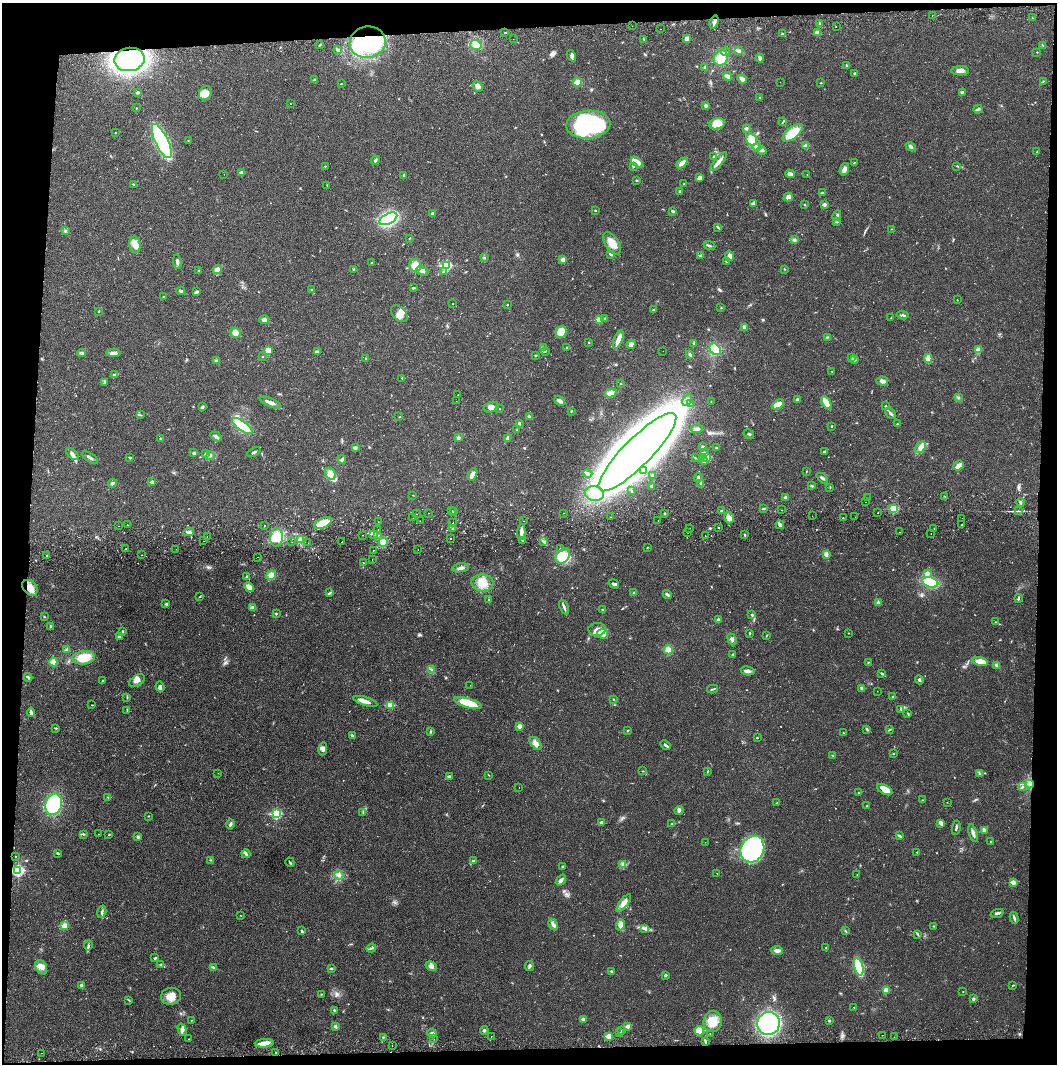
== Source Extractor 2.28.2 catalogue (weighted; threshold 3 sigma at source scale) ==
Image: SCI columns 4-4221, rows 56-4301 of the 4228 x 4359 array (HDU 1 of 3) = the unmasked area's bounding box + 8 px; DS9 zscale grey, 4 x 4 block average (1 PNG px = mean of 4 x 4 image px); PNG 1059 x 1066 px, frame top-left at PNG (2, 3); each listed source drawn as its Kron ellipse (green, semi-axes under 4 px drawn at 4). Shown black and unused: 8% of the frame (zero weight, under 2 of 3 exposures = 3% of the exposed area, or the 3 px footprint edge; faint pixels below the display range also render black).
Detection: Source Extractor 2.28.2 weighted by HDU 2 'WHT'. Background 0.0214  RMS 0.0035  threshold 0.0156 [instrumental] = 3 sigma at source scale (4.5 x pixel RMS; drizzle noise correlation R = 1.50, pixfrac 1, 0.05/0.05 arcsec/px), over >= 5 px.
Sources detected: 671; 2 too faint to see at this stretch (4 x 4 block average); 4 inside a brighter object's white glare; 13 cosmic-ray / hot-pixel residue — neither listed nor drawn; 6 coinciding with a brighter row at this scale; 24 inside a brighter listed object's ellipse — not listed separately; of the other 622, all 500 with FLUX_AUTO >= 0.715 (the completeness limit of this list) listed and drawn (122 fainter detections not listed), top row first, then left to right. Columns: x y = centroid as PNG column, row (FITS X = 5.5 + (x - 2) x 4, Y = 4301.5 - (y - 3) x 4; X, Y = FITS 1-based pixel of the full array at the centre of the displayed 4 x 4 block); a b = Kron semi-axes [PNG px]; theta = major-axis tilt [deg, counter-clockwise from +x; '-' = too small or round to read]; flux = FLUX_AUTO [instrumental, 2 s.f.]
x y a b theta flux
932 15 2 2 - 1.5
1032 18 2 2 - 1.1
714 22 7 2 72 6.2
820 23 3 2 - 2.4
632 26 2 2 - 0.78
836 27 2 2 - 3.9
660 29 2 2 - 1.9
505 32 2 2 - 1.1
817 33 4 3 - 9.6
782 34 2 2 - 1.5
687 38 3 3 - 8.1
513 39 2 2 - 2.4
644 40 4 2 - 1.3
368 42 18 16 9 210
320 45 4 2 - 1.5
476 45 5 5 - 16
1042 45 2 2 - 1
338 50 4 3 - 3.6
738 51 3 3 - 3.2
726 52 4 3 - 3.8
1037 52 2 2 - 1.6
571 56 6 3 -61 5
721 58 8 7 - 36
760 58 4 3 - 5.8
130 59 15 11 10 620
847 66 3 2 - 2
705 67 3 2 - 1.9
960 71 9 4 0 11
855 73 2 2 - 7.1
728 76 4 2 - 12
742 79 5 3 - 9.8
314 80 3 2 - 2.6
1043 81 2 2 - 1
578 82 4 4 - 15
780 82 2 2 - 2.9
821 83 3 2 - 1.1
341 84 2 2 - 0.96
478 86 6 4 -44 7.9
138 92 4 2 - 3.2
962 92 4 2 - 2.5
205 93 7 6 - 20
760 97 2 2 - 0.97
291 104 2 2 - 0.9
706 105 3 3 - 5
136 108 2 2 - 0.86
978 109 5 2 - 3.6
783 122 4 2 - 1.8
717 124 8 5 15 35
588 125 22 14 4 280
746 128 2 2 - 5
115 132 2 2 - 0.73
793 133 12 5 38 51
751 139 6 5 - 30
162 141 19 6 -65 380
188 141 2 2 - 0.75
806 146 2 2 - 32
757 147 4 3 - 7
911 147 5 3 - 4.9
762 151 5 3 - 3.7
1037 152 2 2 - 0.85
714 157 4 2 - 2.6
375 160 4 2 - 3.9
637 162 7 3 -35 35
719 162 12 3 50 11
682 163 6 3 42 15
854 163 2 2 - 1.1
325 166 2 2 - 1.3
633 166 3 2 - 1.9
957 166 3 2 - 1.4
844 169 6 3 70 9.4
242 172 2 2 - 21
224 174 2 2 - 2.4
790 174 5 3 - 9.4
807 174 2 2 - 0.79
403 175 3 2 - 2.4
700 178 4 3 - 9.8
637 180 3 2 - 2
133 184 4 2 - 2.4
683 184 2 2 - 1.2
327 185 2 2 - 0.88
679 191 3 2 - 2.3
823 193 4 2 - 3.7
788 197 5 4 - 8.4
753 203 4 2 - 9
805 205 2 2 - 1.2
824 205 3 3 - 4.2
595 210 2 2 - 1.7
673 211 3 2 - 4.6
432 214 4 3 - 3.3
837 216 5 2 - 3.4
388 219 10 5 27 280
837 222 2 2 - 1.3
718 227 4 2 - 2.5
891 229 2 2 - 0.73
65 231 3 3 - 2.7
409 238 3 2 - 1
794 240 3 3 - 3.4
612 243 13 6 -56 25
135 245 8 5 -79 21
709 246 6 2 -20 3.2
611 254 4 2 - 2.5
701 255 4 3 - 3.1
730 256 5 2 - 10
485 258 3 2 - 1.1
563 260 3 3 - 7.8
177 262 7 2 -81 5.7
726 262 2 2 - 1.1
372 263 3 2 - 2.3
415 265 6 6 - 23
446 266 3 2 - 220
354 269 2 2 - 1.8
785 269 2 2 - 1
199 270 2 2 - 0.91
217 270 4 3 - 15
422 271 6 3 -24 8.7
444 272 3 2 - 2.3
413 288 3 2 - 2.2
312 289 3 2 - 1.3
181 291 4 3 - 3.6
196 292 4 2 - 3.9
163 297 2 2 - 0.82
957 300 2 2 - 0.93
453 304 2 2 - 1.2
507 305 2 2 - 1.2
721 308 2 2 - 0.81
654 310 3 2 - 2.6
99 311 3 2 - 1.3
399 314 10 6 -45 15
902 315 6 2 -8 3.3
891 318 2 2 - 0.9
605 319 3 2 - 4.5
264 320 5 4 - 6.5
599 320 2 2 - 51
744 327 3 3 - 6.2
561 332 6 5 - 33
235 333 5 5 - 16
827 337 2 2 - 1.2
618 340 10 3 69 20
589 343 2 2 - 1.3
694 343 2 2 - 1.4
631 344 5 4 - 8.5
543 347 4 2 - 2.4
567 348 3 2 - 2.3
715 349 6 5 - 38
978 349 4 3 - 6.2
268 351 4 3 - 21
545 351 2 2 - 2.7
663 351 2 2 - 1.1
317 352 2 2 - 12
82 353 4 3 - 5.6
113 353 7 4 -1 6.6
690 354 4 2 - 5.1
536 355 3 2 - 1.4
262 357 2 2 - 1.7
851 357 2 2 - 2.2
928 358 4 3 - 14
366 359 2 2 - 1.9
854 359 4 3 - 4.6
216 361 4 2 - 2.6
832 371 2 2 - 0.71
114 374 4 2 - 1.8
402 378 2 2 - 1.4
882 381 6 4 -5 7.5
104 382 3 2 - 2.2
621 383 2 2 - 0.9
610 393 6 4 9 13
458 395 2 2 - 3.5
958 397 2 2 - 0.94
797 399 4 2 - 2.1
687 400 6 4 60 8.7
456 401 2 2 - 2.5
560 401 6 3 -42 7.2
711 401 2 2 - 0.81
826 402 7 3 -59 32
270 403 11 3 -22 11
691 404 2 2 - 1.7
778 404 6 4 28 28
886 406 2 2 - 1.3
202 407 3 2 - 3.8
491 407 7 5 19 10
500 409 2 2 - 0.78
571 411 3 2 - 1.6
891 413 6 2 -48 4.3
140 415 2 2 - 1.2
399 417 3 2 - 1.2
529 417 3 3 - 5.5
519 423 3 2 - 2.4
897 424 2 2 - 1.8
242 426 12 4 -36 61
832 426 2 2 - 1.2
697 429 6 3 3 6
517 430 2 2 - 0.84
749 434 5 2 - 2.7
216 436 6 3 -28 4.3
458 438 3 3 - 4.2
508 438 4 3 - 4.3
160 439 2 2 - 1.8
703 447 2 2 - 3.3
716 447 2 2 - 1.1
921 447 6 4 50 9.6
355 448 3 2 - 5.2
254 452 7 2 26 3.6
637 452 53 14 45 3700
704 452 3 2 - 3.5
824 452 3 2 - 2.4
194 453 3 3 - 3.4
72 454 7 3 -44 7.5
205 454 2 2 - 1.1
210 455 3 3 - 3.1
130 457 4 2 - 2.3
707 457 4 3 - 24
90 458 9 2 -33 5.4
695 458 2 2 - 1
342 459 4 2 - 4.6
705 461 3 3 - 3.7
958 466 6 3 39 12
643 471 2 2 - 1.3
806 472 2 2 - 0.73
330 474 6 4 -60 20
472 474 6 3 61 14
588 474 5 2 - 5
652 475 2 2 - 9
698 478 5 2 - 3.5
822 478 6 2 -42 4.1
152 482 2 2 - 12
113 483 4 3 - 3.6
701 484 2 2 - 1.6
651 486 3 3 - 3.1
812 486 3 2 - 2.7
830 487 3 2 - 1.4
632 491 2 2 - 1.2
594 494 10 7 -7 24
413 495 2 2 - 0.8
945 496 2 2 - 1.2
786 497 3 2 - 7.8
867 497 2 2 - 1.4
865 502 2 2 - 0.84
1020 502 4 2 - 2.8
764 508 3 2 - 2.1
894 509 2 2 - 99
452 510 2 2 - 3
782 510 2 2 - 2.5
722 511 3 3 - 3.2
1018 511 2 2 - 3.7
454 512 2 2 - 1.6
428 513 2 2 - 1.6
564 513 2 2 - 5.2
878 513 2 2 - 0.94
416 514 2 2 - 2.6
664 514 2 2 - 2
812 516 2 2 - 1.6
611 517 2 2 - 0.76
855 517 2 2 - 0.76
413 518 2 2 - 1.1
729 518 6 5 - 8.9
843 518 2 2 - 0.88
962 518 2 2 - 0.92
658 520 2 2 - 1.7
420 521 2 2 - 2.2
523 521 2 2 - 1.3
378 522 2 2 - 1.9
323 523 9 5 26 33
453 523 2 2 - 1
127 524 2 2 - 1.1
265 525 2 2 - 2.6
780 525 4 2 - 6.9
962 525 2 2 - 1
119 526 2 2 - 1.5
718 527 2 2 - 1.9
453 528 3 2 - 1.8
689 528 2 2 - 0.94
934 529 2 2 - 1.6
378 530 2 2 - 10
189 532 5 3 - 4.8
521 532 8 3 84 11
900 532 2 2 - 0.88
688 533 2 2 - 1.3
373 534 2 2 - 2
931 534 2 2 - 1.2
362 535 2 2 - 0.94
745 535 2 2 - 1.9
207 536 2 2 - 1
378 536 2 2 - 1.1
705 536 2 2 - 2.8
276 537 9 6 87 34
451 539 2 2 - 2.8
301 540 4 4 - 13
204 541 2 2 - 1.3
522 541 2 2 - 1.2
543 541 4 2 - 3.2
292 542 2 2 - 0.94
342 542 2 2 - 13
383 542 4 4 - 46
308 543 2 2 - 1.1
648 547 3 2 - 1.2
560 548 2 2 - 1.4
125 549 2 2 - 0.77
176 549 2 2 - 0.84
418 549 2 2 - 2.7
373 550 2 2 - 0.93
826 554 3 3 - 4.7
47 555 2 2 - 3.7
141 555 2 2 - 2.1
563 556 8 6 49 47
257 557 2 2 - 0.84
372 559 2 2 - 0.86
363 563 2 2 - 0.83
460 568 8 3 10 6.9
927 573 3 3 - 8.2
271 575 5 4 - 13
247 577 3 2 - 2.3
930 582 8 5 -14 75
482 583 11 8 -5 26
614 584 5 3 - 3.7
249 587 5 4 - 14
30 588 9 6 -48 19
330 593 4 2 - 2.8
634 593 4 3 - 3.3
667 594 5 2 - 4
200 597 2 2 - 1.9
1018 598 4 2 - 2.8
489 600 3 2 - 1.4
878 602 3 3 - 3.9
166 604 4 2 - 1.9
253 607 3 2 - 2.4
564 607 8 2 -67 5
603 609 2 2 - 1.5
276 613 2 2 - 1.3
752 615 3 2 - 2.3
44 616 3 2 - 1.1
718 620 2 2 - 4.9
995 622 2 2 - 1.1
51 626 4 2 - 3
597 629 9 6 4 14
123 632 3 2 - 1.4
750 633 3 2 - 1.8
848 633 2 2 - 0.74
603 634 5 4 - 22
767 635 2 2 - 0.91
119 636 3 2 - 2.9
732 639 6 3 -69 5.3
67 650 3 3 - 7.3
668 650 5 4 - 18
732 654 2 2 - 1.8
84 658 11 7 6 40
53 662 4 4 - 20
868 662 2 2 - 1
980 662 8 4 -12 22
997 665 4 3 - 3.6
431 669 4 2 - 2
748 671 7 4 -11 6.5
882 674 4 2 - 2.3
28 677 4 2 - 2.7
102 680 2 2 - 0.85
919 680 4 2 - 3.2
137 681 8 5 34 10
470 685 2 2 - 1.2
160 687 5 3 - 5.6
861 688 4 2 - 2.7
713 689 5 2 - 2.4
877 691 2 2 - 0.85
893 696 2 2 - 1.3
127 697 2 2 - 1.1
613 699 2 2 - 0.98
365 701 12 4 -16 13
468 703 14 5 -17 52
92 705 2 2 - 1
390 705 2 2 - 66
901 709 3 3 - 2.6
127 711 3 2 - 1.7
31 712 4 2 - 6
908 714 3 2 - 1.7
519 726 2 2 - 30
56 728 3 2 - 1.6
867 729 4 2 - 2.1
627 730 3 2 - 1.3
889 730 4 2 - 1.8
430 731 3 2 - 2.2
843 733 2 2 - 1.2
352 735 3 2 - 2.6
757 738 2 2 - 1.7
536 743 7 4 -50 11
666 745 6 2 -40 3.8
323 749 6 4 78 7
893 754 3 2 - 1.2
833 756 3 2 - 1.4
642 771 2 2 - 0.76
708 771 2 2 - 0.74
218 773 2 2 - 0.81
979 774 3 2 - 1.7
489 775 3 2 - 0.92
449 776 3 2 - 3.9
1029 784 4 2 - 3
1022 786 2 2 - 1
519 788 2 2 - 1
885 790 8 4 -29 19
859 792 3 2 - 1.2
108 797 3 2 - 1
922 800 2 2 - 0.76
947 802 2 2 - 0.79
777 803 2 2 - 1.3
54 804 11 8 74 220
867 806 2 2 - 0.75
679 810 4 3 - 4.1
363 812 2 2 - 0.75
276 814 3 2 - 200
148 816 2 2 - 0.97
601 822 2 2 - 14
941 823 4 2 - 12
230 824 5 2 - 4.5
672 824 3 2 - 1.5
956 828 7 2 80 3.4
984 831 3 2 - 12
973 833 9 3 -72 7.3
83 834 3 2 - 2.4
98 834 2 2 - 0.83
109 835 2 2 - 2.5
899 836 4 2 - 4.3
138 837 4 3 - 3.3
991 841 2 2 - 0.73
705 842 2 2 - 1.3
752 849 14 11 65 230
917 852 2 2 - 1.6
58 853 3 2 - 2.4
246 854 4 3 - 4
15 856 2 2 - 0.72
211 860 2 2 - 1.1
473 861 3 2 - 3.3
290 862 5 2 - 3.1
623 864 3 2 - 2.4
563 866 2 2 - 1.6
18 870 3 2 - 320
717 873 2 2 - 0.74
339 875 4 2 - 4.1
857 875 2 2 - 0.87
561 880 6 3 51 6.7
1013 882 2 2 - 31
624 903 11 3 53 11
102 912 6 2 73 3.5
997 913 6 2 19 4.5
241 915 2 2 - 0.79
1014 918 6 2 -75 3.7
553 924 6 3 -64 6.2
621 925 5 4 - 10
64 926 2 2 - 62
933 926 2 2 - 0.98
645 928 3 3 - 3
302 931 3 2 - 2.3
845 931 3 2 - 1.9
917 934 4 2 - 2.4
88 945 5 2 - 3.1
826 947 2 2 - 1.6
371 948 5 2 - 2.7
777 951 6 3 -6 8.7
155 958 3 2 - 2.5
161 965 2 2 - 0.72
431 966 6 4 -29 7.8
529 966 5 3 - 4
41 967 8 5 -59 12
213 967 4 2 - 2.9
859 967 9 4 -75 130
331 969 2 2 - 2.3
612 971 3 2 - 3
665 975 3 2 - 3.3
1013 985 3 2 - 1.5
82 986 4 3 - 4.6
886 990 2 2 - 41
963 992 2 2 - 1.1
321 994 2 2 - 1.3
171 996 10 8 11 21
973 999 3 3 - 2.6
129 1000 3 2 - 1.3
854 1007 2 2 - 1
334 1010 2 2 - 1.7
583 1019 2 2 - 14
191 1020 3 2 - 0.84
712 1021 10 9 - 40
829 1021 2 2 - 2.7
768 1023 11 11 - 410
335 1026 3 3 - 3.5
628 1026 4 3 - 5
182 1030 6 3 -76 6.9
484 1030 4 3 - 3.2
622 1031 3 3 - 2.9
699 1031 5 4 - 27
432 1033 5 3 - 5.2
620 1033 2 2 - 1.2
710 1033 2 2 - 0.87
882 1035 2 2 - 1
491 1036 2 2 - 0.73
609 1036 2 2 - 46
383 1037 3 2 - 1.3
894 1037 2 2 - 0.78
189 1039 2 2 - 0.83
434 1039 2 2 - 0.72
705 1041 4 2 - 2.3
264 1043 9 4 4 19
392 1046 2 2 - 1.5
42 1053 2 2 - 0.72
275 1053 2 2 - 2.5
Overlapping masked pixels (flux is a lower limit): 4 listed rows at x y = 368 42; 130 59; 30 588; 18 870
Diffuse or blended objects may show on this block-average render without a row.